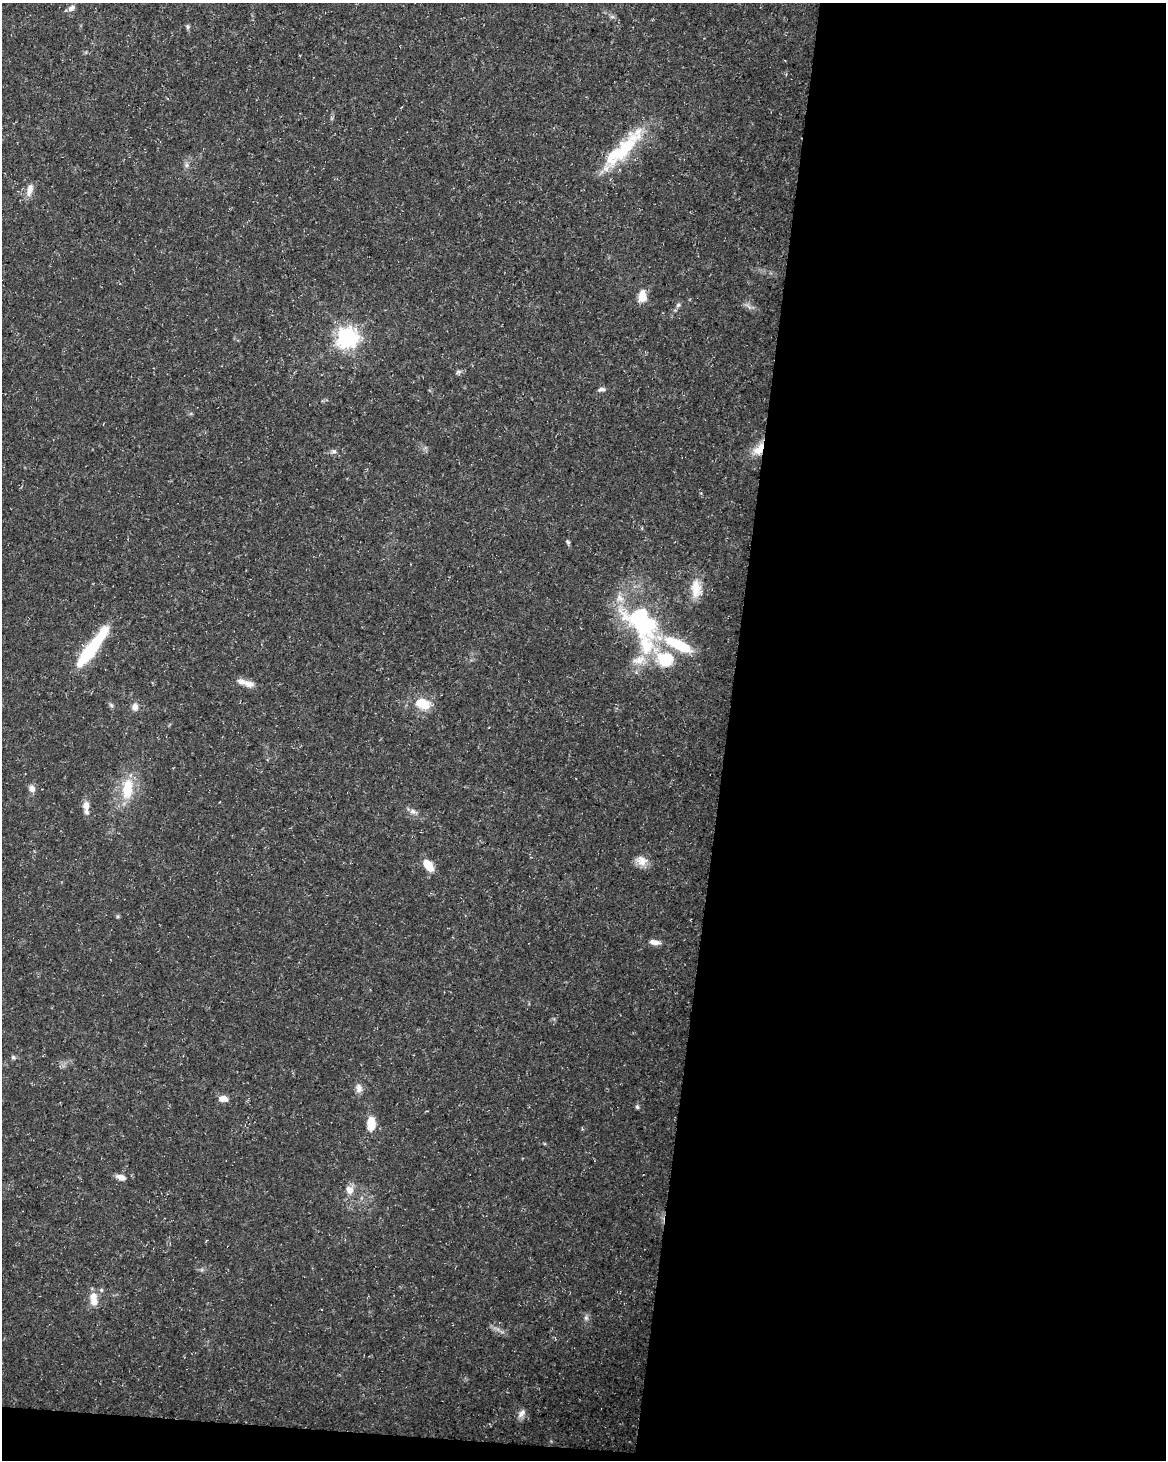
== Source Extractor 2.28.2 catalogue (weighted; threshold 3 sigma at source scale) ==
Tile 12 of 4 x 3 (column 4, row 3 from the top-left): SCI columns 3491-4654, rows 226-1683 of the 4663 x 4883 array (HDU 1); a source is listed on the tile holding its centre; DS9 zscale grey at full resolution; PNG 1168 x 1462 px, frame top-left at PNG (2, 3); no overlay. Shown black and unused: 39% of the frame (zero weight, under 3 of 5 exposures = <1% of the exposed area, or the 3 px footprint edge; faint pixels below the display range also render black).
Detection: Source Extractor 2.28.2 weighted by HDU 2 'WHT'; one run over the whole footprint, this tile lists its part. Background 0.031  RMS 0.0025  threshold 0.0113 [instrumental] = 3 sigma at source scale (4.5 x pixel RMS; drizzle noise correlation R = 1.50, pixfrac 1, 0.0396/0.0396 arcsec/px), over >= 5 px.
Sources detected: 47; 1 inside a brighter object's white glare — not listed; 6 inside a brighter listed object's ellipse — not listed separately; the other 40 listed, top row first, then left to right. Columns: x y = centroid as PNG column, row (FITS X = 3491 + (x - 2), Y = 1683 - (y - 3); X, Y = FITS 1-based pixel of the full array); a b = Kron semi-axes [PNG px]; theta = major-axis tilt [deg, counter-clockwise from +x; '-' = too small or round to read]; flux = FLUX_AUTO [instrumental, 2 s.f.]
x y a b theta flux
71 8 10 7 31 1.1
612 17 7 4 18 0.44
188 27 7 6 - 0.49
624 149 75 18 52 16
30 190 18 7 74 2.1
642 296 13 8 87 3.6
678 305 6 6 - 0.53
749 306 11 3 -40 0.67
347 337 7 7 - 160
459 372 7 7 - 0.6
601 389 10 5 12 0.71
759 449 19 11 54 3.7
334 451 7 6 - 0.72
568 542 6 5 - 0.44
696 589 24 14 -87 4.7
642 621 46 27 -44 37
92 648 54 10 53 18
666 659 26 19 -16 11
639 660 23 11 20 4.1
248 684 15 10 -17 1.9
421 702 20 14 -23 5.3
111 705 7 5 -45 0.5
135 707 9 7 85 1.5
32 788 8 7 - 1.4
127 788 28 14 85 8.4
86 806 15 8 88 2
413 811 9 7 -16 1.1
642 861 16 12 -28 2.6
428 865 15 8 -52 3.9
655 942 13 6 -7 1.6
13 1057 7 5 -15 0.51
359 1088 12 9 -78 1.4
223 1099 11 7 -5 1.9
637 1107 6 5 - 0.48
371 1123 18 10 90 3.7
121 1177 13 7 -16 1.6
350 1190 12 10 -62 2
94 1301 11 9 86 2.2
586 1318 8 6 -88 0.75
522 1413 13 8 53 1.4
Overlapping masked pixels (flux is a lower limit): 1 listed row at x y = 759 449